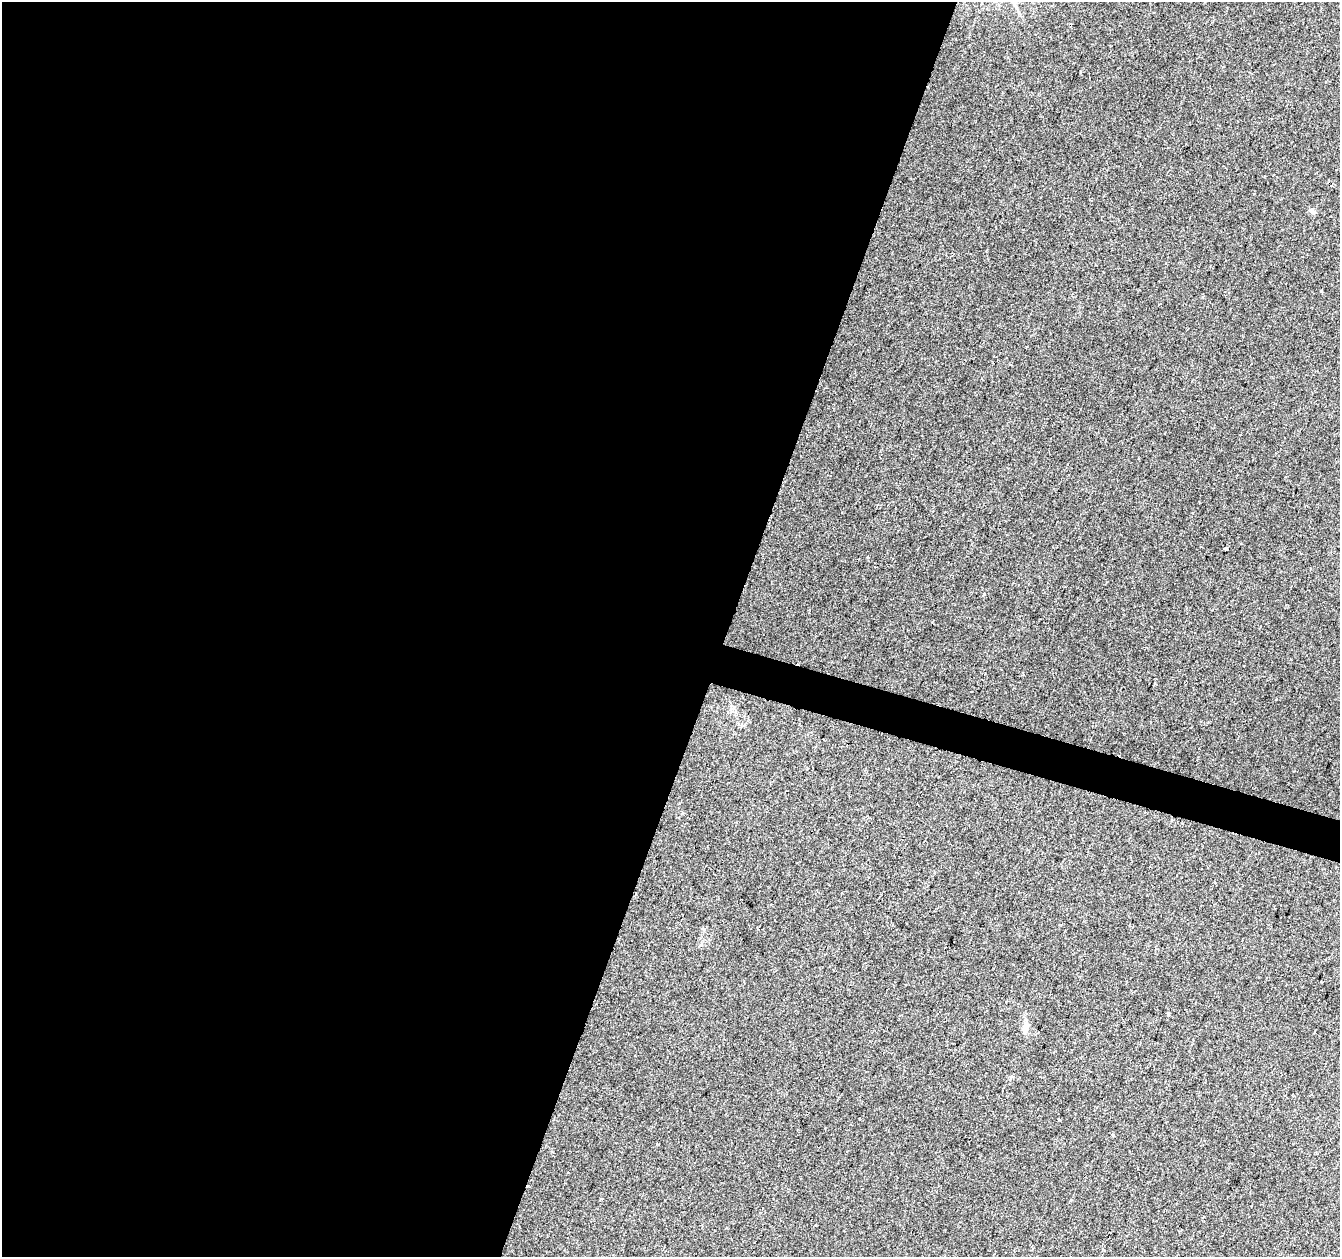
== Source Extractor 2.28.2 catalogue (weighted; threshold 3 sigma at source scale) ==
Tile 5 of 4 x 4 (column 1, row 2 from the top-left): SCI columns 1-1338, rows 2729-3983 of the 5363 x 5521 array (HDU 1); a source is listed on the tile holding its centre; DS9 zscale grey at full resolution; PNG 1342 x 1259 px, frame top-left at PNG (2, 2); no overlay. Shown black and unused: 56% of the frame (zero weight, under 2 of 3 exposures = <1% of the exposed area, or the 3 px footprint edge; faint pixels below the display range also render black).
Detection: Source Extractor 2.28.2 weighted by HDU 2 'WHT'; one run over the whole footprint, this tile lists its part. Background 0.0286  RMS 0.0056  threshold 0.025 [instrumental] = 3 sigma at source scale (4.5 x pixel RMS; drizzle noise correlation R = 1.50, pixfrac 1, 0.0396/0.0396 arcsec/px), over >= 5 px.
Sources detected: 6; all 6 listed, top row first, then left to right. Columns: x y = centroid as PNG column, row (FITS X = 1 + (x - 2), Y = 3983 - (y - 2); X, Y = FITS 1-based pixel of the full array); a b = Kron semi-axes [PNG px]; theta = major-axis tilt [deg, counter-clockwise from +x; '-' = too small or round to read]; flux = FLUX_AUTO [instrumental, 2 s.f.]
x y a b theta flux
1312 211 10 6 -32 1.5
1321 291 3 3 - 0.8
1226 549 4 3 - 8.3
807 769 3 2 - 0.47
1025 1027 14 8 73 3.9
1112 1135 4 3 - 0.61